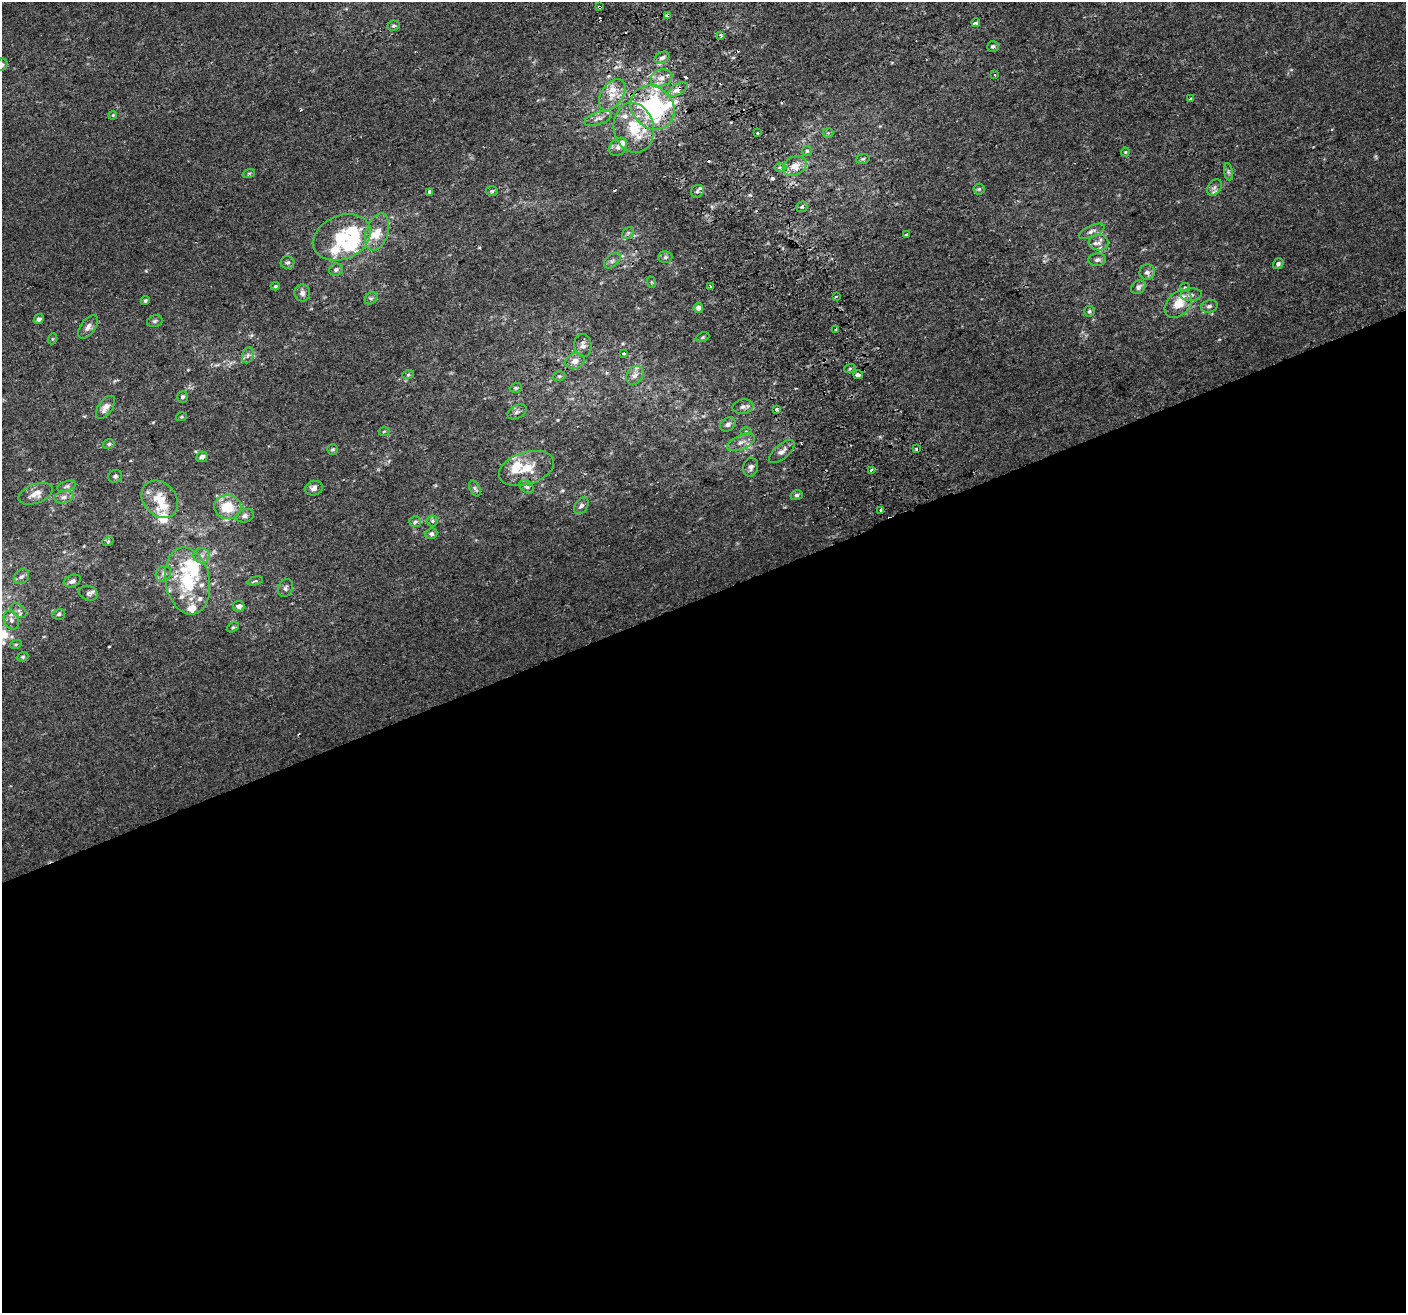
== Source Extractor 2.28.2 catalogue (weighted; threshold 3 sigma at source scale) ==
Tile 15 of 4 x 4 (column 3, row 4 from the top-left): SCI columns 2849-4252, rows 104-1414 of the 5699 x 5506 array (HDU 1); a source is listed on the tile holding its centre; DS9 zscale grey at full resolution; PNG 1408 x 1315 px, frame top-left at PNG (2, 2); each listed source drawn as its Kron ellipse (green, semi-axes under 4 px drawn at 4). Shown black and unused: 55% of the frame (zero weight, under 2 of 3 exposures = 2% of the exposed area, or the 3 px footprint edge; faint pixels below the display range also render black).
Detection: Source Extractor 2.28.2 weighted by HDU 2 'WHT'; one run over the whole footprint, this tile lists its part. Background 0.00186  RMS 0.0028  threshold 0.0126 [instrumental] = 3 sigma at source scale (4.5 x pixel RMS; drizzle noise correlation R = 1.50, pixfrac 1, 0.0396/0.0396 arcsec/px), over >= 5 px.
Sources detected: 165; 1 inside a brighter object's white glare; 12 cosmic-ray / hot-pixel residue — neither listed nor drawn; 26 inside a brighter listed object's ellipse — not listed separately; the other 126 listed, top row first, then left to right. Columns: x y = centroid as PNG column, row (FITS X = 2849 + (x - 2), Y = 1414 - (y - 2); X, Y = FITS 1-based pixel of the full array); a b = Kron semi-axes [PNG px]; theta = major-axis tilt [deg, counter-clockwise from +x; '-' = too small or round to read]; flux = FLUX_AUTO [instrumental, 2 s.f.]
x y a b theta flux
599 7 3 3 - 0.6
667 15 4 3 - 4.9
976 22 4 3 - 2.6
393 26 6 5 - 0.49
720 35 3 3 - 0.75
993 46 6 5 - 0.64
662 58 8 5 25 1
2 65 6 5 - 0.78
995 75 3 3 - 0.29
661 78 11 8 16 2.1
678 89 11 5 30 1.9
612 95 17 11 55 3.7
1190 99 4 2 - 0.24
653 107 23 20 -45 32
113 115 4 3 - 0.23
598 118 15 6 19 1.4
634 128 25 20 -79 10
757 133 3 3 - 1.4
828 133 5 5 - 0.42
618 147 10 8 44 1.3
807 151 5 5 - 0.38
1125 152 4 4 - 0.28
863 159 7 5 8 0.47
795 166 12 9 25 2.7
780 168 6 4 -1 0.47
1228 172 8 4 -81 0.57
249 173 6 4 19 0.41
1214 187 9 6 56 1.1
979 189 5 5 - 0.47
492 191 6 5 - 0.42
697 191 7 6 - 0.66
430 192 4 3 - 2
802 207 5 5 - 0.62
1092 231 14 5 24 1.1
377 232 19 11 72 4.2
628 233 7 5 47 0.59
907 235 4 3 - 0.83
342 237 30 21 24 12
1098 243 10 8 -1 1.5
665 257 7 6 - 0.69
1097 260 9 6 4 0.89
612 261 9 6 42 0.86
287 263 7 6 - 0.66
1278 264 6 4 53 0.7
336 270 7 6 - 0.77
1147 272 8 7 - 1.2
651 282 6 3 -71 0.31
275 286 4 4 - 0.36
710 286 3 3 - 1.9
1138 287 8 6 40 0.95
1185 287 5 4 - 0.33
302 293 8 8 - 1.2
1191 295 11 6 3 1.2
836 296 3 3 - 0.65
371 298 7 5 40 0.56
145 301 4 3 - 0.37
1178 304 16 11 48 5.2
1209 306 8 6 17 0.86
698 308 5 4 - 1.3
1089 311 5 5 - 0.49
39 319 5 4 - 0.81
155 321 8 5 16 0.59
88 327 13 7 54 1.5
836 329 3 3 - 0.76
702 337 7 4 21 0.43
52 339 5 3 - 0.31
583 345 11 8 -81 1.4
623 353 3 3 - 0.94
248 355 8 5 72 0.83
575 361 9 7 20 1.7
850 368 5 3 - 0.33
408 375 6 4 19 0.37
635 375 10 8 55 1.6
858 375 5 4 - 2.2
559 376 6 4 19 0.45
516 388 6 4 20 0.42
182 397 6 5 - 0.56
106 407 13 7 54 2
743 407 11 7 9 1.1
777 410 3 3 - 9.4
517 412 10 6 29 0.88
181 417 5 3 - 0.29
728 424 8 6 35 1.1
384 431 5 3 - 0.31
746 431 6 4 1 0.39
741 442 15 7 24 1.8
109 444 6 4 17 0.53
332 449 5 5 - 0.49
916 449 3 3 - 0.61
782 451 15 7 40 1.7
202 457 5 5 - 1.1
751 467 9 7 76 1.2
527 468 28 16 18 6.7
871 470 3 3 - 1.2
115 476 7 6 - 0.73
67 486 10 5 17 0.74
527 487 8 5 -40 0.8
314 488 9 7 15 1.2
475 488 8 5 -62 0.55
36 494 18 9 19 2.7
797 495 6 5 - 0.59
64 497 10 6 12 1.1
160 499 20 16 -47 5.9
581 506 9 6 57 0.9
228 507 13 12 - 7.2
881 510 3 3 - 3.5
245 516 9 6 17 1
432 521 5 5 - 0.52
415 522 6 5 - 0.6
431 534 6 5 - 0.67
108 541 6 3 20 0.3
201 556 8 8 - 1.4
163 574 8 7 - 0.99
21 577 8 6 42 0.84
72 581 9 6 22 1.1
188 581 34 22 -79 16
255 581 8 3 16 0.44
286 588 9 7 66 0.95
88 593 10 7 -19 0.92
239 606 6 5 - 1.5
19 610 9 6 -37 0.87
59 614 6 5 - 0.59
11 620 10 7 -64 1.2
233 627 7 4 29 0.49
16 644 6 3 18 0.3
23 657 6 4 21 0.36
Overlapping masked pixels (flux is a lower limit): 6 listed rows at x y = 599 7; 667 15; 678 89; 653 107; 858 375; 527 468
Isophote crosses this tile's border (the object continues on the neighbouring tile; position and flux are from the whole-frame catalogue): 1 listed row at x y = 2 65